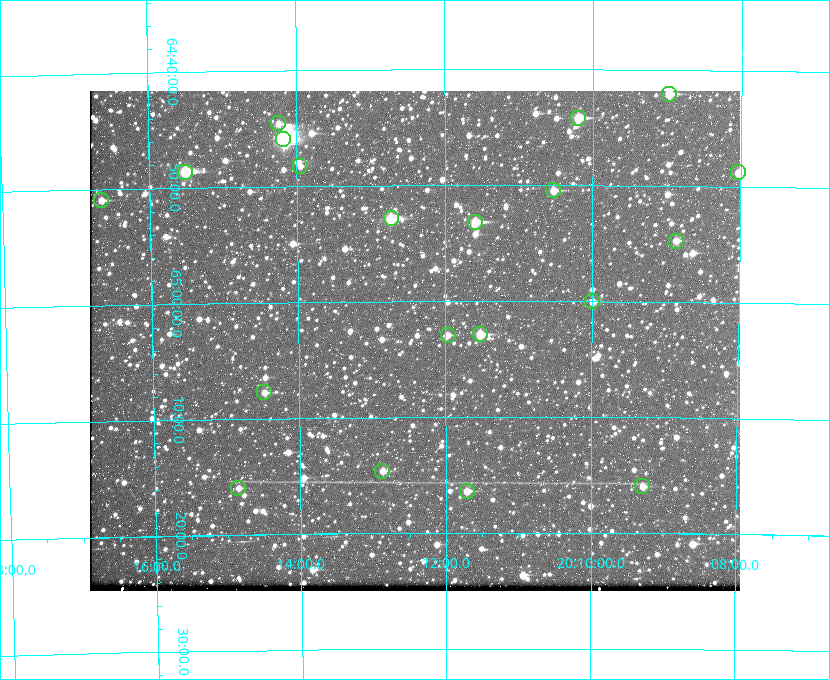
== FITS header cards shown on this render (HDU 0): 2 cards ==
NAXIS1  =                  650 / Width of table row in bytes
NAXIS2  =                  500 / Number of rows in table

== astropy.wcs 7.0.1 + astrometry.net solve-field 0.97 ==
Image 650 x 500 px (HDU 0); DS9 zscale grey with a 90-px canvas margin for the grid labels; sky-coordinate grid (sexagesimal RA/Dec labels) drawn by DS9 from the SOLVED WCS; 20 Tycho-2 reference stars matched to detected sources circled (green)
Header WCS: none
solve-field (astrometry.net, Tycho-2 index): SOLVED blind (the file carries no WCS)
Solved WCS: RA---TAN-SIP/DEC--TAN-SIP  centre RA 20:12:25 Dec +65:03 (303.10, +65.06 deg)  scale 5.18 arcsec/px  FOV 56.2' x 43.2'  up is -180 deg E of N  parity flipped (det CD > 0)
(file carries no celestial WCS; the grid is the blind solution)
Tycho-2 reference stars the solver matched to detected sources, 20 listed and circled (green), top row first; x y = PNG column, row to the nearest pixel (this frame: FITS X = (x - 90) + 1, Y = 500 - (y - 91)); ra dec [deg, ICRS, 3 dp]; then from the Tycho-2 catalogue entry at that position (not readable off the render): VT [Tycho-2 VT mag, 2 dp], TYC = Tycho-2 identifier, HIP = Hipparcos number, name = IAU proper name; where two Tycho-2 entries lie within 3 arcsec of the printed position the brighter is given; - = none
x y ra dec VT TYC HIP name
669 94 302.245 +64.701 10.15 4240-635-1 - -
578 118 302.549 +64.736 9.65 4240-950-1 - -
278 123 303.562 +64.742 10.88 4240-278-1 - -
283 139 303.544 +64.765 7.36 4240-620-1 99731 -
300 166 303.488 +64.804 11.29 4240-68-1 - -
185 172 303.878 +64.810 8.93 4240-794-1 - -
738 172 302.008 +64.813 10.38 4240-809-1 - -
553 190 302.633 +64.841 10.69 4240-985-1 - -
101 200 304.164 +64.849 10.65 4240-315-1 - -
391 218 303.184 +64.880 9.02 4240-488-1 - -
475 222 302.897 +64.886 9.40 4240-717-1 - -
676 241 302.216 +64.912 11.03 4240-1279-1 - -
592 301 302.498 +65.000 11.22 4240-149-1 - -
480 334 302.882 +65.048 10.25 4240-98-1 - -
448 335 302.992 +65.048 11.44 4240-88-1 - -
264 392 303.620 +65.129 11.18 4240-34-1 - -
382 471 303.217 +65.244 11.17 4240-236-1 - -
642 486 302.323 +65.266 11.19 4240-188-1 - -
238 488 303.713 +65.266 11.45 4240-564-1 - -
467 491 302.928 +65.273 10.74 4240-760-1 - -